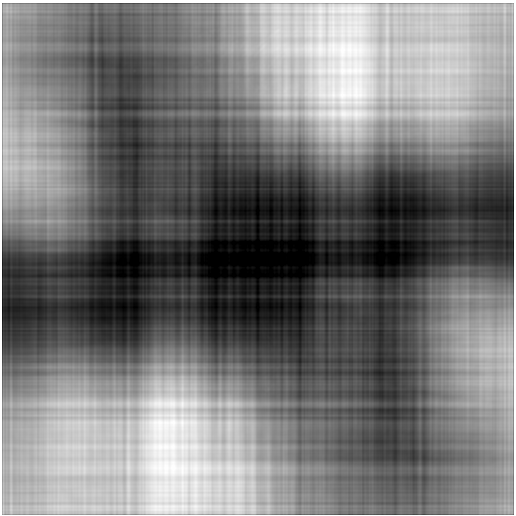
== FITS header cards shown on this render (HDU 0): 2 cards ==
NAXIS1  =                  512
NAXIS2  =                  512

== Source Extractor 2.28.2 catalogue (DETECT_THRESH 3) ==
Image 512 x 512 px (HDU 0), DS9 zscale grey, 1 PNG px = 1 image px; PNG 516 x 516 px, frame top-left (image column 1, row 512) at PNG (2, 3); no overlay
Background 0.662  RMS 0.086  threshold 0.258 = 3 sigma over >= 5 px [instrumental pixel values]
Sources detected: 8; all 8 listed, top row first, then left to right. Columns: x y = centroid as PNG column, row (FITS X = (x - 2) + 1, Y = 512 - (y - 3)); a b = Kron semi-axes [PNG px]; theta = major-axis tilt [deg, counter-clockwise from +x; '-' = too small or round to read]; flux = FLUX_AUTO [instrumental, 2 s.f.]
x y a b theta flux
285 94 17 9 89 86
277 113 22 13 0 160
321 114 18 12 8 130
344 114 20 14 -8 160
171 403 27 17 2 260
194 403 19 16 6 180
230 404 16 14 2 120
229 423 10 6 90 41